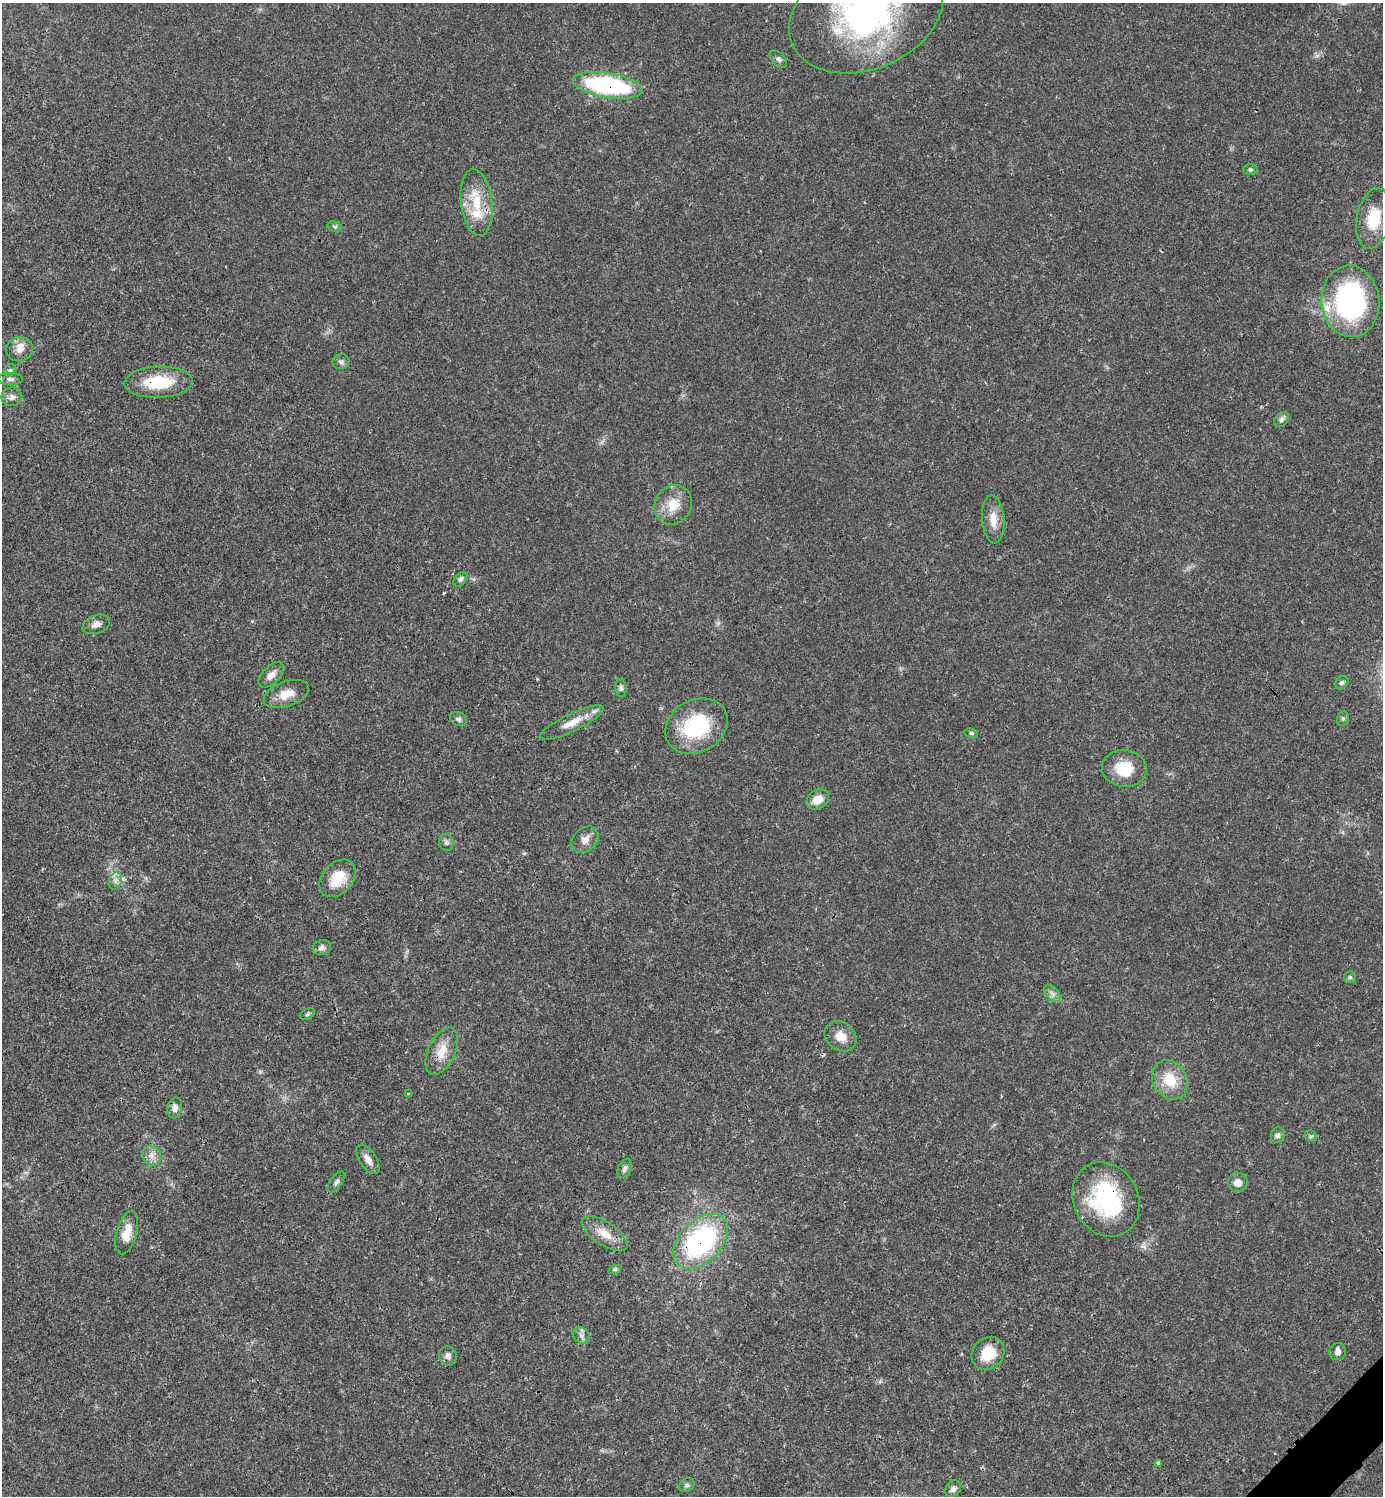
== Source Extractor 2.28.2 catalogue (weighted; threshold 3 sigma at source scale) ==
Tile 6 of 4 x 4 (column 2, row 2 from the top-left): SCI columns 1684-3064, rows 2993-4486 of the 5984 x 5985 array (HDU 1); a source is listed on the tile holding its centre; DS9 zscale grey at full resolution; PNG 1385 x 1498 px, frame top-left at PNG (2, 3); each listed source drawn as its Kron ellipse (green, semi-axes under 4 px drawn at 4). Shown black and unused: <1% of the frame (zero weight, under 3 of 4 exposures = <1% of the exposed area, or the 3 px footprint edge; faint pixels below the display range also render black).
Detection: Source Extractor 2.28.2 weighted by HDU 2 'WHT'; one run over the whole footprint, this tile lists its part. Background 0.02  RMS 0.0022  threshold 0.01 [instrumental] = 3 sigma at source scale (4.5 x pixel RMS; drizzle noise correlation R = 1.50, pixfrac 1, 0.05/0.05 arcsec/px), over >= 5 px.
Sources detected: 64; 1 cosmic-ray / hot-pixel residue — neither listed nor drawn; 1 inside a brighter listed object's ellipse — not listed separately; the other 62 listed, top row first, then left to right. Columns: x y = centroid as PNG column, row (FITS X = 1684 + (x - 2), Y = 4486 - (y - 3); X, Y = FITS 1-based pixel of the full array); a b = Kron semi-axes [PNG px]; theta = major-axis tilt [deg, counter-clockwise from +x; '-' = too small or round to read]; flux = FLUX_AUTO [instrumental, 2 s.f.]
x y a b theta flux
866 14 80 55 22 74
778 59 10 6 -44 0.68
607 85 35 12 -9 34
1250 170 7 5 0 0.41
477 202 34 15 -83 7.4
1374 218 30 17 79 7.5
335 227 7 5 -16 0.42
1350 301 36 29 -84 41
20 349 13 12 - 2.1
341 362 8 7 - 0.71
10 370 7 5 42 0.45
11 379 12 6 0 0.74
159 382 34 15 3 9.8
12 397 10 9 - 1.2
1282 419 8 6 44 0.72
673 505 20 18 60 4.7
993 519 24 11 -86 3.1
460 579 8 5 48 0.58
96 624 14 9 20 1.5
271 675 16 8 46 1.8
1342 683 7 6 - 0.53
621 688 9 5 -83 0.61
286 694 24 12 20 3.3
458 719 9 6 -23 0.61
1343 719 7 5 70 0.41
572 723 35 9 26 3.5
696 726 33 26 30 17
971 733 7 4 -11 0.37
1124 768 22 18 -5 6.6
818 799 12 9 33 2.5
585 840 15 11 43 1.8
446 842 8 7 - 0.68
338 878 21 15 49 5.3
115 881 9 6 73 0.92
322 948 9 7 19 0.84
1350 977 6 5 - 0.41
1052 994 10 6 -45 0.9
307 1014 8 5 27 0.42
840 1036 17 14 -39 3
442 1051 25 13 64 4.1
1170 1080 21 16 -60 5.8
408 1094 4 3 - 0.23
175 1108 10 7 78 1.2
1278 1135 8 6 66 0.67
1311 1136 6 5 - 0.4
152 1155 10 9 - 1.5
368 1159 16 8 -56 1.6
624 1169 10 6 69 0.72
336 1182 12 6 54 0.69
1238 1183 10 9 - 1.6
1106 1199 39 32 -63 23
127 1233 22 10 74 3.3
605 1233 26 11 -34 3.9
701 1241 33 21 45 38
615 1269 7 4 18 0.34
581 1335 9 7 -37 0.92
1338 1352 8 8 - 1
988 1353 18 15 47 5.9
448 1356 9 9 - 1
1158 1463 4 3 - 1.4
687 1485 8 6 30 0.57
953 1489 9 7 52 0.84
Overlapping masked pixels (flux is a lower limit): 5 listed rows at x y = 607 85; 159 382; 442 1051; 1106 1199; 701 1241
Isophote crosses this tile's border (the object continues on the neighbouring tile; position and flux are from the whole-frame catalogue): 1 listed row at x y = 866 14